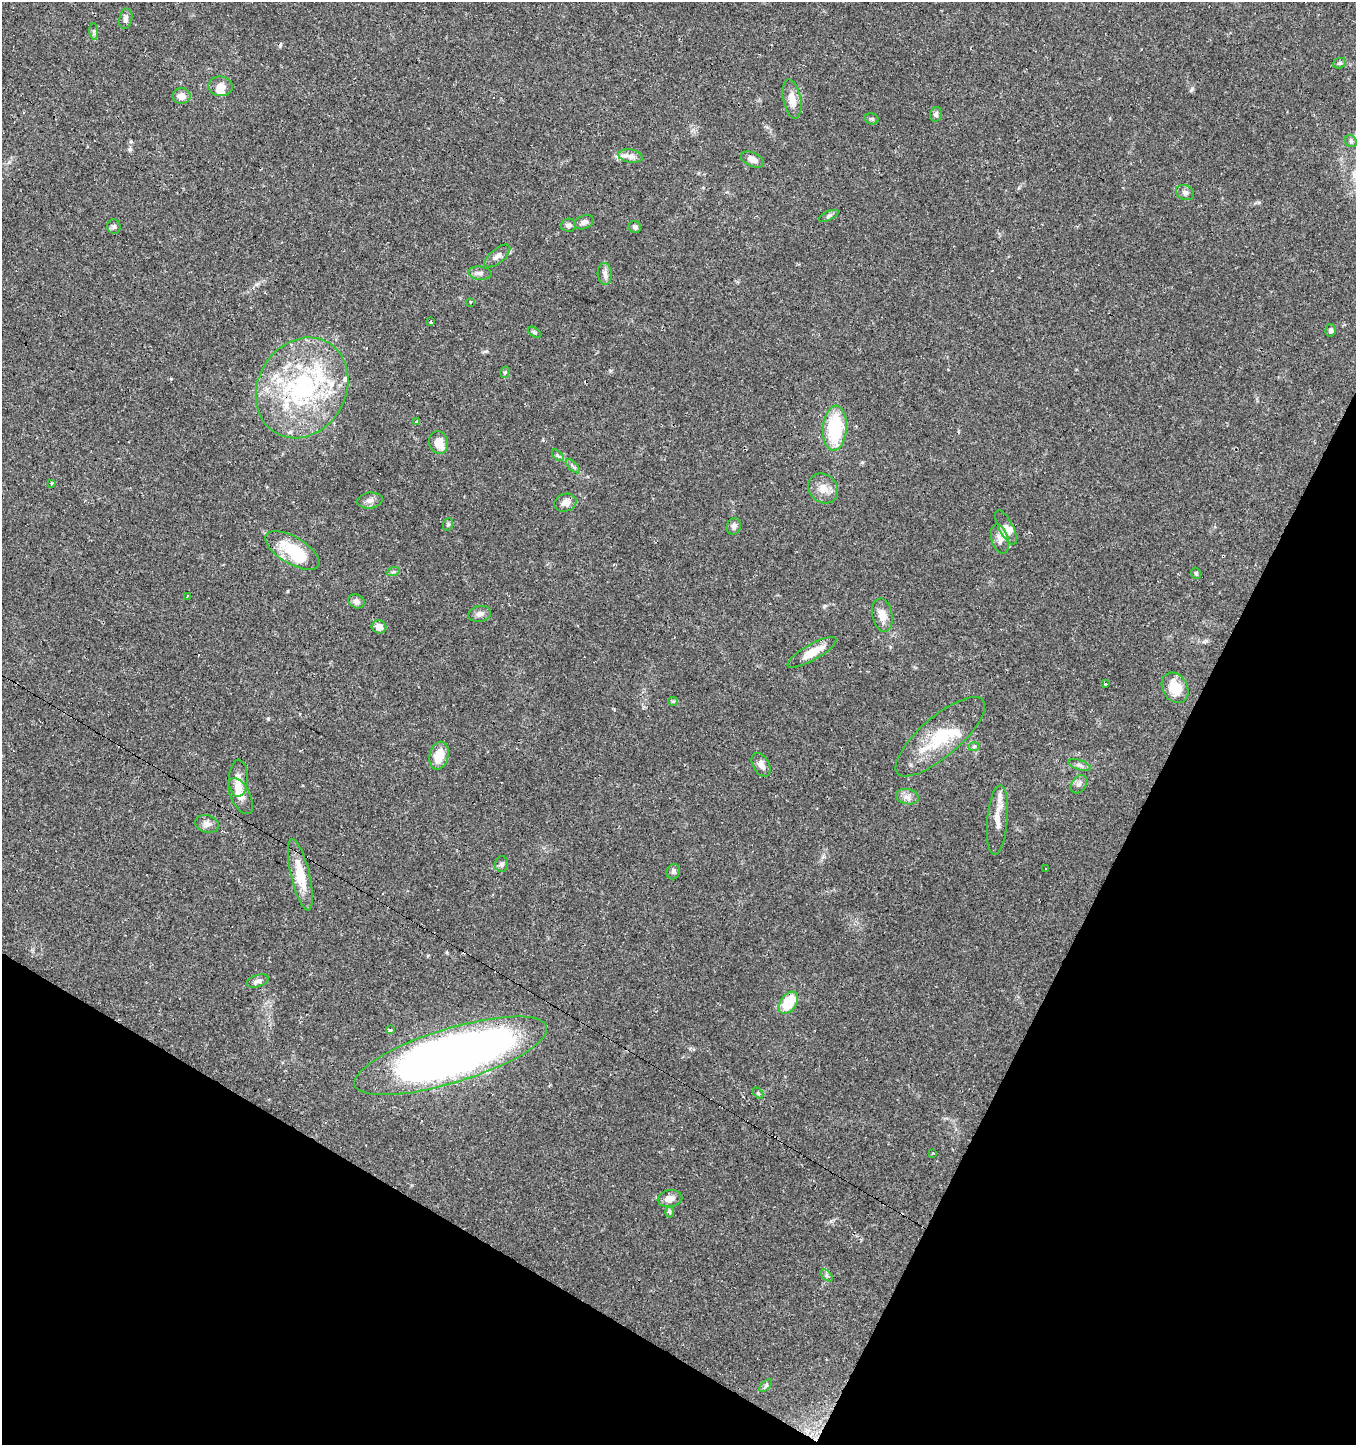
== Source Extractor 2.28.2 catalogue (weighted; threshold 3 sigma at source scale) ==
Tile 15 of 4 x 4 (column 3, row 4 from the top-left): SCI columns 2969-4322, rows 1-1443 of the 5870 x 5777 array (HDU 1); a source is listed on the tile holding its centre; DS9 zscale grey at full resolution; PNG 1358 x 1447 px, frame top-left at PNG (2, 2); each listed source drawn as its Kron ellipse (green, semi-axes under 4 px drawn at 4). Shown black and unused: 25% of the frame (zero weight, under 2 of 3 exposures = <1% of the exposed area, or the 3 px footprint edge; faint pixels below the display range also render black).
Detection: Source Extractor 2.28.2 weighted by HDU 2 'WHT'; one run over the whole footprint, this tile lists its part. Background 0.0673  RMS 0.0052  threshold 0.0236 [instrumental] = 3 sigma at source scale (4.5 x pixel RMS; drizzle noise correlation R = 1.50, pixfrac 1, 0.0396/0.0396 arcsec/px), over >= 5 px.
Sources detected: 96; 2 inside a brighter object's white glare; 11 cosmic-ray / hot-pixel residue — neither listed nor drawn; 7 inside a brighter listed object's ellipse — not listed separately; the other 76 listed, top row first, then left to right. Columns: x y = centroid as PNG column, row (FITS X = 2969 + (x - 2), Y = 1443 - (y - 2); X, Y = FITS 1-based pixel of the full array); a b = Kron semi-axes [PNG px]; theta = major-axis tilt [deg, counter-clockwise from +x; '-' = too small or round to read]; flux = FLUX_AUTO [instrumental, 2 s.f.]
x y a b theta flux
126 19 10 6 77 2
94 31 8 3 -84 0.89
1339 63 7 5 20 0.86
221 86 12 10 -6 4.4
182 96 9 8 - 3.6
792 99 20 9 -79 6.8
936 114 7 6 - 1.4
872 119 7 5 -13 1.1
1351 141 6 5 - 0.99
630 156 12 6 -10 3
752 160 12 7 -24 3.2
1185 192 9 7 -23 2
829 216 10 4 24 1.2
584 222 10 6 22 2
568 225 7 6 - 1.9
114 227 7 6 - 1.4
635 227 6 6 - 1.6
497 256 15 7 39 3.1
480 273 11 6 -6 2.2
605 274 11 7 -86 2.3
471 302 3 3 - 2
431 322 3 3 - 2.8
1331 330 6 5 - 1.2
535 332 7 4 -35 0.9
505 372 6 4 74 0.74
302 388 52 44 59 82
417 422 3 3 - 12
835 428 22 12 86 35
439 443 11 9 -71 7.6
558 455 7 4 -44 0.91
573 466 9 3 -45 1
52 483 4 3 - 0.67
823 488 16 13 -44 5.7
370 500 13 8 7 2.7
565 503 11 8 17 3.5
448 524 6 5 - 0.81
734 526 8 7 - 2
1006 527 19 7 -62 3.6
1000 539 15 8 -73 3.3
292 550 30 13 -31 19
393 572 6 4 18 0.85
1196 573 6 4 -75 0.89
187 597 3 2 - 0.82
356 601 8 6 -27 2.2
480 614 11 8 12 2.6
882 615 17 10 -79 5.5
379 627 7 6 - 3.6
812 652 28 8 30 9.3
1105 683 3 3 - 2.1
1175 688 16 12 -59 12
673 701 5 4 - 0.68
940 737 56 20 41 26
974 746 6 4 2 0.76
439 756 14 9 76 9
761 765 13 8 -60 3.2
1079 765 11 5 -17 1.7
238 778 18 9 88 4.1
1079 784 10 7 55 2
241 796 19 9 -63 5.6
907 797 11 7 -11 2.9
997 820 35 10 85 8.2
207 824 12 8 -15 3
501 864 8 6 86 1.5
1045 869 3 3 - 1.1
673 872 8 6 70 1.3
300 875 36 9 -77 15
258 981 11 6 16 1.9
788 1003 12 8 56 17
390 1030 3 3 - 12
451 1056 100 27 17 480
758 1093 6 4 -46 0.66
932 1153 3 2 - 0.72
670 1199 12 8 9 4.1
670 1212 5 4 - 1.6
827 1275 7 4 -45 1
766 1386 8 4 45 1.1
Overlapping masked pixels (flux is a lower limit): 1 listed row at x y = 302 388
Unlisted compact peaks at least as high as the median listed source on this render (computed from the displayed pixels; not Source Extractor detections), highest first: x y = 268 719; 1191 90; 129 149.